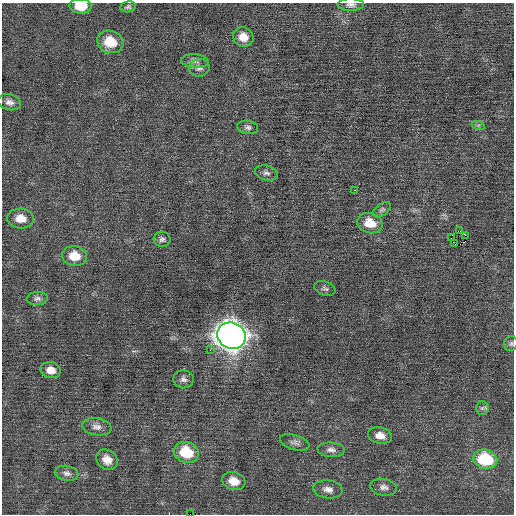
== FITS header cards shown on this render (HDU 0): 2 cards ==
NAXIS1  =                  512 / Axis length
NAXIS2  =                  512 / Axis length

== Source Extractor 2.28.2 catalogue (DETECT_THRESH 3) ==
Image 512 x 512 px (HDU 0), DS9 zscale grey, 1 PNG px = 1 image px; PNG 516 x 516 px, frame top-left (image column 1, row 512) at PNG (2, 3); each listed source drawn as its Kron ellipse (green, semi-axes under 4 px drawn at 4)
Background 0.0571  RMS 0.71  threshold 2.13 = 3 sigma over >= 5 px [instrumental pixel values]
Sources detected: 41; all 41 listed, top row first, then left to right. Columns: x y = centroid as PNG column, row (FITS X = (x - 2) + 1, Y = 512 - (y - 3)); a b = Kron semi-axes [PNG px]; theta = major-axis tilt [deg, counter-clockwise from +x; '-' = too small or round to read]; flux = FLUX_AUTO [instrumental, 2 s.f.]
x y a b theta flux
351 5 13 6 0 200
81 6 11 7 -2 990
128 7 8 5 11 110
243 37 10 9 - 570
110 42 13 11 -19 1200
195 61 13 6 -4 230
199 68 10 8 14 230
9 102 12 8 -14 250
478 125 6 4 -17 81
248 127 10 6 -9 160
266 173 12 7 -15 180
354 190 2 2 - 97
382 210 10 6 37 140
21 218 13 10 -5 590
370 223 13 10 -16 910
460 231 3 2 - 100
465 235 3 2 - 540
451 238 2 2 - 200
162 239 8 7 - 150
455 244 2 2 - 23
75 256 12 10 -8 880
325 289 11 7 -20 150
37 299 10 6 3 160
231 336 14 13 - 57000
511 344 7 6 - 110
210 350 3 2 - 72
51 370 10 8 -13 460
183 379 10 9 - 210
482 408 7 6 - 110
97 427 15 8 -8 290
380 436 12 8 -13 410
295 442 15 7 -17 220
331 450 14 7 -4 230
186 452 13 10 -18 1700
485 459 12 9 -13 2700
107 460 11 9 -40 480
66 473 12 7 -10 200
234 481 12 9 -17 620
384 487 13 8 -9 250
328 489 15 9 -7 330
190 514 2 2 - 590
At the frame edge (FLAGS 8, measured only in part): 3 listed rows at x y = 351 5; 81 6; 190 514